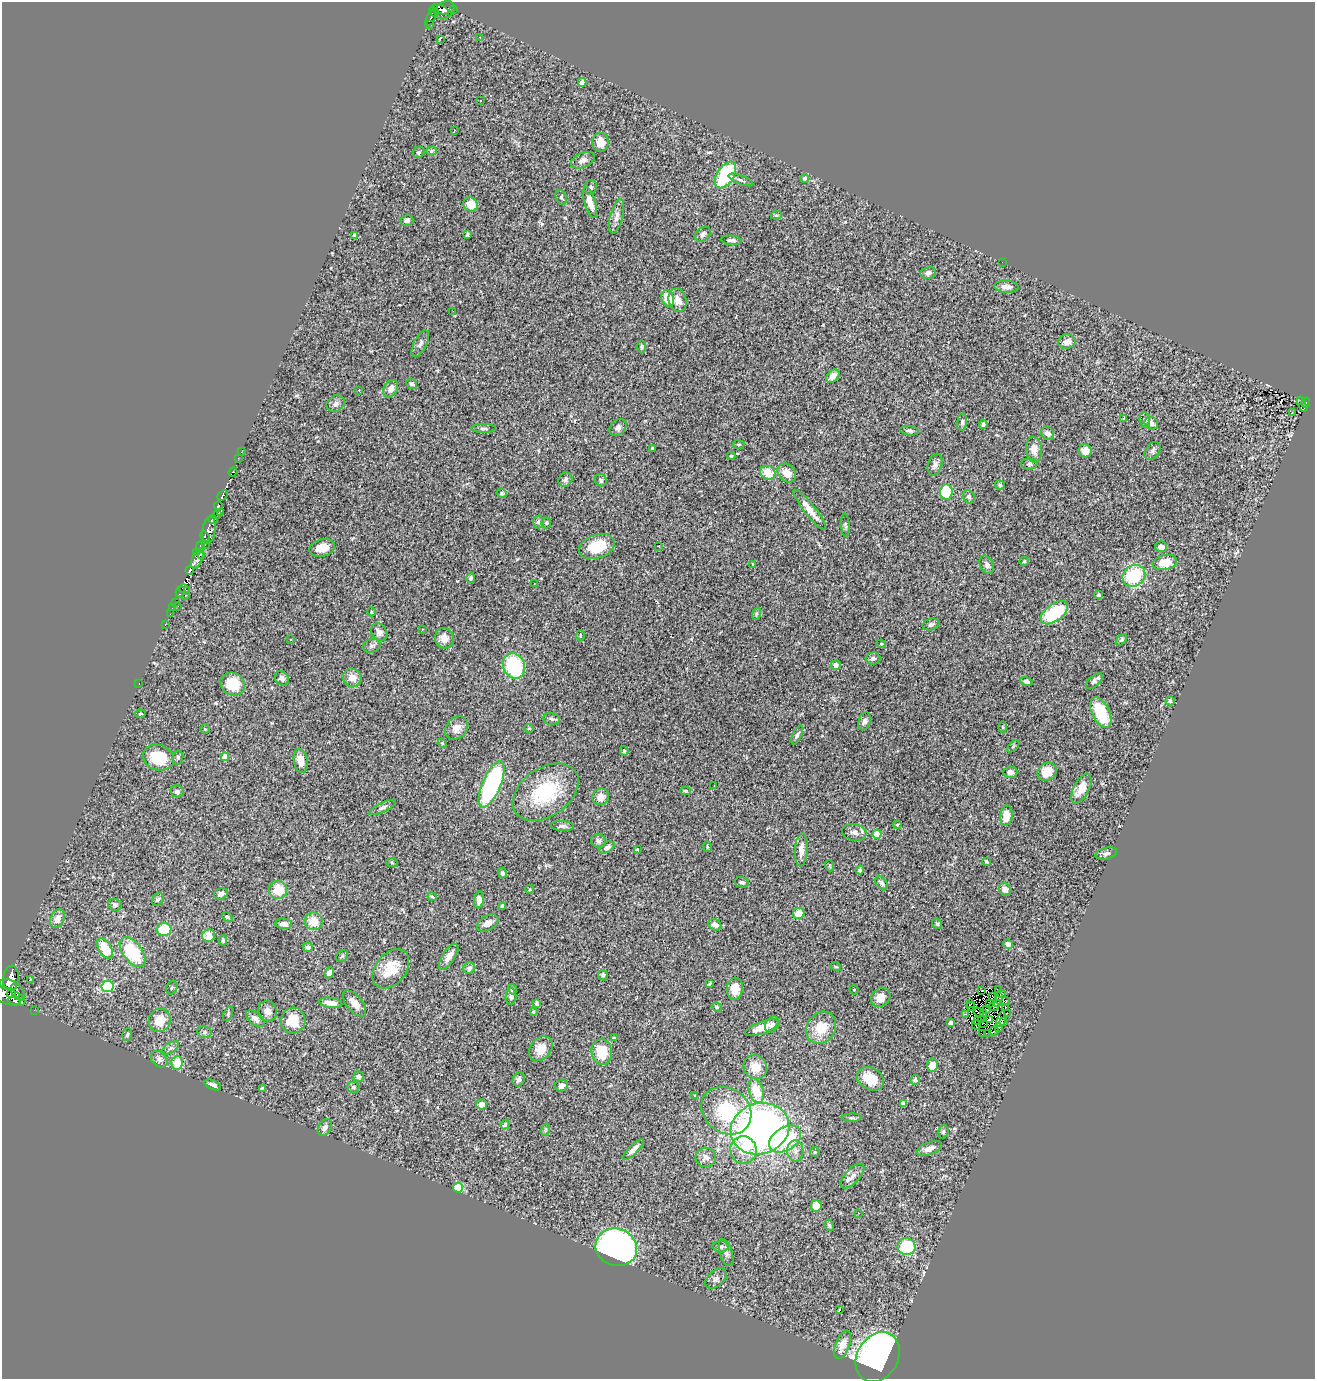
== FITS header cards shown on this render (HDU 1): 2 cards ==
NAXIS1  =                 1313
NAXIS2  =                 1377

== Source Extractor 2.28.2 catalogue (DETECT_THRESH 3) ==
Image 1313 x 1377 px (HDU 1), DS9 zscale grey, 1 PNG px = 1 image px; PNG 1317 x 1381 px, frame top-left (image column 1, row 1377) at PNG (2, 2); each listed source drawn as its Kron ellipse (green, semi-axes under 4 px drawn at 4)
Background 0.793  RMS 0.062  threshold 0.185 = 3 sigma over >= 5 px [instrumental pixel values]
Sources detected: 323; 7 with non-positive FLUX_AUTO (blend fragments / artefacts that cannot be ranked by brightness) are neither listed nor drawn; the other 316 listed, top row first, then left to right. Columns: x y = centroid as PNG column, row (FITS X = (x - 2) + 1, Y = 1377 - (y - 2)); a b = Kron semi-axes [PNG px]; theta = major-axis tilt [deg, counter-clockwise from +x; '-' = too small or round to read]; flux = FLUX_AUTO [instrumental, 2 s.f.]
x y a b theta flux
441 9 9 4 -26 12
445 10 11 8 34 400
454 10 3 2 - 10
434 12 5 2 - 14
431 18 10 3 65 62
430 25 2 2 - 2.3
480 37 2 2 - 2.7
440 39 2 2 - 1200
582 82 4 4 - 25
480 101 3 2 - 5.5
454 130 3 2 - 3.6
600 142 9 8 - 55
431 151 5 4 - 6.7
419 152 6 5 - 7.7
583 160 12 7 23 22
726 175 15 8 59 280
805 178 4 4 - 12
741 180 13 4 -21 11
591 187 7 6 - 10
561 197 8 5 -67 7.8
590 203 16 5 -73 52
471 204 8 6 -39 59
776 215 6 4 6 5.5
616 216 17 6 75 24
407 220 6 5 - 16
467 234 3 3 - 6.8
703 234 9 6 41 16
355 235 4 3 - 7.9
731 240 10 5 -7 12
1002 262 2 2 - 2.1
928 273 7 6 - 17
1006 287 12 6 -4 24
668 298 8 6 -70 87
677 300 12 9 -78 39
453 311 2 2 - 2.1
1067 342 8 7 - 27
420 343 15 6 63 17
642 347 7 3 90 5.6
833 376 8 5 44 25
412 384 5 4 - 10
391 389 9 7 63 27
359 390 3 2 - 14
1301 400 3 2 - 10
1306 403 5 3 - 60
336 404 9 7 33 16
1302 404 8 3 -70 49
1292 413 3 2 - 5
1124 419 4 3 - 15
1145 420 8 5 -81 9.5
962 422 8 5 82 8.9
1151 423 7 6 - 18
983 424 4 4 - 9.6
618 427 9 7 46 15
483 428 12 4 0 9.1
909 431 9 4 -7 12
1048 433 7 6 - 21
739 444 6 4 -2 5.6
652 449 3 3 - 8.8
1034 450 13 8 -84 39
1085 451 6 6 - 45
1152 451 10 7 54 14
241 452 3 2 - 4.3
731 456 4 4 - 4.8
238 458 2 2 - 5.5
1029 464 8 5 0 8.2
935 465 11 7 72 18
233 472 5 3 - 30
768 473 8 6 -32 67
787 473 10 8 -47 41
565 479 7 6 - 12
601 480 6 5 - 9.9
1000 485 5 4 - 6.8
946 492 7 6 - 200
502 493 5 4 - 5.6
222 495 6 4 43 190
969 497 7 5 -69 11
218 506 4 3 - 88
810 510 25 5 -52 47
221 513 4 3 - 51
218 515 3 2 - 37
213 519 5 4 - 310
538 522 6 5 - 10
546 523 5 5 - 4.9
845 525 11 4 -87 8.1
209 530 13 6 82 380
205 537 6 2 -65 63
205 544 3 2 - 39
201 546 4 3 - 300
658 546 2 2 - 2.5
597 547 18 12 19 120
1161 547 6 5 - 20
322 548 13 8 15 57
197 552 3 2 - 34
202 555 3 3 - 69
197 558 10 5 68 230
1024 561 5 4 - 4.8
1165 563 12 7 11 68
753 564 3 3 - 36
987 565 9 6 -63 13
190 570 4 4 - 170
1134 576 12 10 38 250
471 578 5 4 - 9.9
534 584 2 2 - 3.5
184 589 6 2 -27 7
180 592 6 3 76 23
185 595 3 3 - 3.8
1099 595 4 4 - 6.9
175 602 2 2 - 9.5
178 606 2 2 - 32
172 608 2 2 - 3.5
371 612 4 4 - 4.8
1054 613 16 8 36 240
170 614 3 2 - 5.3
756 614 6 4 72 6.8
165 624 3 2 - 11
931 624 9 5 16 11
422 630 3 3 - 9.6
379 632 9 7 -53 17
580 635 5 3 - 3.9
444 638 10 9 - 36
291 640 3 3 - 15
1121 640 7 4 48 6.4
881 644 5 4 - 5.3
372 646 9 6 17 11
873 658 7 6 - 9.9
836 665 5 4 - 23
514 666 13 10 -65 310
282 678 8 6 -50 15
352 678 9 9 - 36
1026 681 6 4 -15 11
1094 681 10 5 42 13
139 684 3 2 - 95
233 684 12 11 - 120
1170 701 5 4 - 6.8
1101 713 16 8 -64 170
140 714 5 3 - 4.2
552 719 8 6 -12 9.5
864 721 9 6 72 12
1003 727 6 4 -89 4.8
456 728 13 10 44 34
529 728 5 4 - 4.7
205 729 4 4 - 4.7
797 735 10 4 65 9.7
442 743 5 3 - 4.1
1013 746 7 3 45 5.2
624 751 5 3 - 6.4
178 757 7 5 78 9
225 757 4 4 - 43
158 758 16 12 -18 150
301 761 12 7 -80 47
1010 772 7 5 1 16
1047 772 10 8 41 69
492 784 25 9 67 610
714 786 3 2 - 5
1081 788 16 7 62 49
177 791 7 6 - 11
686 791 5 4 - 5
545 792 36 24 35 280
601 797 8 8 - 28
382 807 15 4 25 13
1006 816 10 6 82 57
897 825 4 4 - 4.6
562 826 12 5 -4 14
854 832 12 8 -11 26
877 834 4 4 - 86
598 841 7 7 - 14
607 847 8 5 32 14
707 847 5 3 - 3.6
637 849 3 2 - 4.2
801 850 16 6 86 34
1106 853 11 5 15 14
986 861 4 3 - 4.9
392 863 6 3 -20 4.5
830 866 5 3 - 3.4
860 870 4 3 - 8.6
503 873 5 4 - 6.9
742 882 7 5 -14 12
882 883 8 5 -55 11
530 889 4 3 - 3.7
1005 889 6 5 - 19
278 890 9 9 - 93
221 894 7 5 17 19
432 897 5 3 - 4.4
158 899 7 5 55 8.3
479 900 8 5 86 25
115 905 7 6 - 11
503 906 4 4 - 25
799 913 6 5 - 67
227 917 6 3 -37 5.1
57 919 10 6 68 33
314 921 9 9 - 61
488 923 11 7 30 26
284 924 8 5 -6 22
937 924 6 4 -52 5.8
715 925 7 5 -31 19
164 930 7 6 - 140
209 936 6 6 - 45
223 940 5 3 - 6.8
1008 944 5 4 - 18
308 947 5 5 - 10
105 948 11 6 -61 100
133 952 17 9 -52 200
342 956 6 5 - 6.5
449 957 15 6 56 32
836 967 5 3 - 4.2
469 968 6 5 - 15
391 969 22 15 50 100
329 973 5 4 - 19
603 975 5 5 - 8
11 978 13 8 83 1200
30 979 3 2 - 3.4
709 984 4 2 - 5
8 985 9 5 -13 580
108 987 6 5 - 370
172 988 7 5 65 7.8
512 989 5 4 - 9.4
735 989 11 8 84 58
998 989 3 2 - 3
854 990 5 4 - 4.5
982 990 2 2 - 3
18 992 9 6 -59 120
11 994 4 3 - 160
1002 994 3 2 - 1.1
6 996 20 8 -21 800
511 996 8 5 85 11
993 996 3 2 - 2
881 997 10 9 - 36
998 997 4 2 - 1.7
14 1001 7 3 -1 180
1006 1002 4 2 - 2.4
331 1003 11 5 -7 32
970 1003 2 2 - 3.8
989 1003 4 2 - 2.2
997 1003 2 2 - 1.1
355 1004 15 8 -50 39
537 1004 4 3 - 5.9
971 1006 4 2 - 2.5
994 1006 5 2 - 2.1
717 1007 5 4 - 5.7
1006 1007 4 2 - 77
34 1010 2 2 - 2.2
986 1010 4 3 - 2.6
268 1011 10 9 - 23
533 1012 3 3 - 6
979 1012 5 2 - 2.7
1007 1013 2 2 - 3.8
228 1014 8 4 64 6.6
966 1014 4 2 - 4.5
984 1014 3 2 - 2.7
255 1019 11 6 -38 18
982 1019 2 2 - 6.1
990 1019 4 2 - 11
1001 1019 8 2 77 0.97
160 1020 12 11 - 68
293 1020 13 12 - 89
977 1020 3 2 - 4
1003 1022 3 2 - 5.7
950 1023 4 4 - 17
984 1023 3 2 - 0.87
772 1024 8 6 60 13
976 1025 5 2 - 3.8
762 1028 17 6 21 43
821 1028 17 14 58 94
998 1028 3 2 - 13
994 1031 5 3 - 37
204 1032 7 5 -14 10
983 1033 2 2 - 6.2
987 1033 3 2 - 1.4
127 1035 6 4 72 6.5
614 1038 4 3 - 11
171 1048 9 5 33 11
541 1049 13 10 53 50
602 1052 13 10 -85 110
159 1059 9 7 -44 17
177 1063 7 6 - 83
932 1065 6 5 - 49
755 1067 12 11 - 56
359 1077 5 5 - 9.4
519 1079 7 6 - 12
870 1079 14 10 -30 87
915 1080 5 5 - 8.9
213 1085 9 4 -22 15
562 1086 6 6 - 21
353 1087 6 5 - 9.1
262 1089 4 4 - 14
756 1091 12 7 -74 110
695 1096 4 3 - 4
903 1103 4 3 - 7.6
481 1104 5 5 - 24
726 1111 26 22 -37 260
852 1118 9 4 0 7.1
505 1125 5 4 - 10
325 1127 9 6 58 18
760 1129 30 25 17 1900
545 1130 6 4 71 5.5
943 1132 7 5 75 7.9
785 1139 17 11 33 270
633 1149 14 4 44 24
929 1149 13 6 21 24
743 1150 13 13 - 74
795 1151 10 8 -87 23
815 1152 5 4 - 5.1
706 1157 10 9 - 23
852 1176 15 7 47 27
458 1188 5 5 - 170
816 1206 6 5 - 74
858 1213 3 2 - 4.2
829 1225 6 4 -59 6.6
616 1247 21 18 -19 1200
721 1247 8 5 -1 12
907 1247 9 8 - 180
726 1253 14 6 -73 16
716 1279 12 7 41 20
839 1309 3 2 - 4.8
842 1345 15 7 68 42
878 1357 26 20 60 1900
At the frame edge (FLAGS 8, measured only in part): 1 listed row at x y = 6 996
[7 non-positive-flux detections neither listed nor drawn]